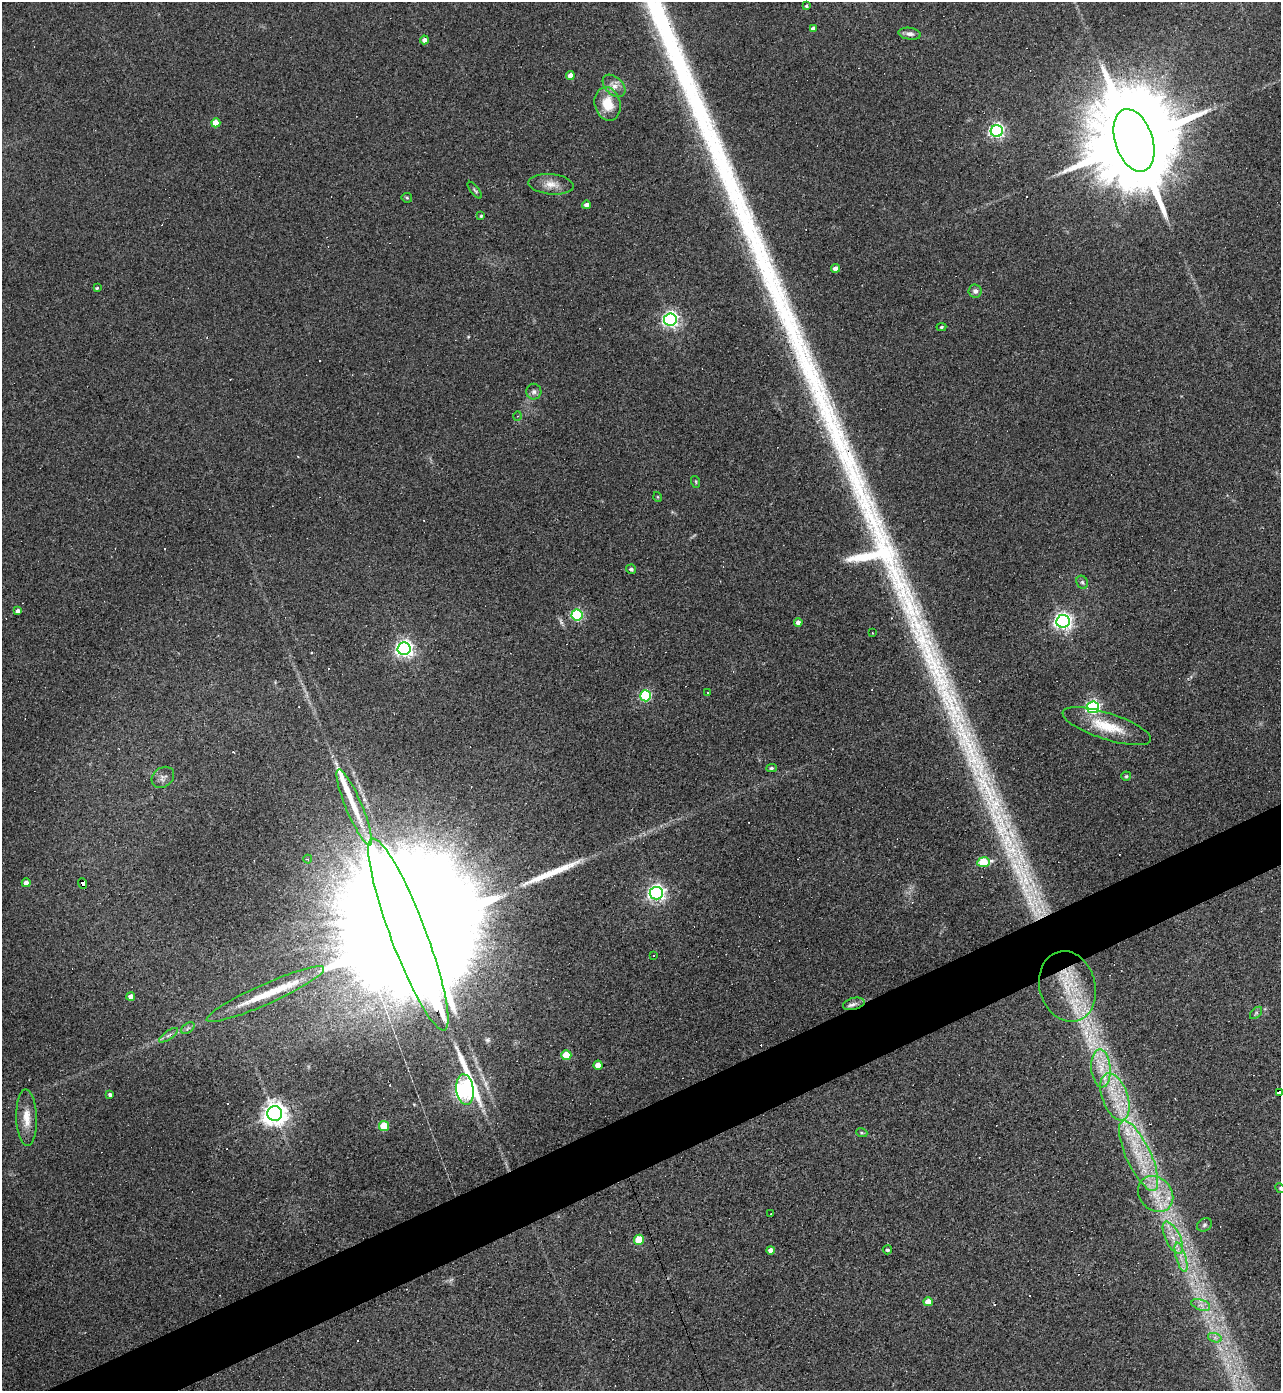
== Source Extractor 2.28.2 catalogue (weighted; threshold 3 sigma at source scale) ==
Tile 7 of 4 x 4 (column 3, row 2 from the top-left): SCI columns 2705-3983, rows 2778-4166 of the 5540 x 5554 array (HDU 1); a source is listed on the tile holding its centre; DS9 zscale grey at full resolution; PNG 1283 x 1393 px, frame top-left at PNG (2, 2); each listed source drawn as its Kron ellipse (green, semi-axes under 4 px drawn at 4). Shown black and unused: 4% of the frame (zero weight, under 3 of 4 exposures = <1% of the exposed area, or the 3 px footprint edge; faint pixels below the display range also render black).
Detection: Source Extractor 2.28.2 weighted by HDU 2 'WHT'; one run over the whole footprint, this tile lists its part. Background 0.067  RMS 0.0076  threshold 0.0344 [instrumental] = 3 sigma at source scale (4.5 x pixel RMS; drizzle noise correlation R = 1.50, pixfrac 1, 0.05/0.05 arcsec/px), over >= 5 px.
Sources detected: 114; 3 too faint to see at this stretch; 1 inside a brighter object's white glare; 24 cosmic-ray / hot-pixel residue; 2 long thin detections or spike segments (spike, bleed or trail) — neither listed nor drawn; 6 inside a brighter listed object's ellipse — not listed separately; the other 78 listed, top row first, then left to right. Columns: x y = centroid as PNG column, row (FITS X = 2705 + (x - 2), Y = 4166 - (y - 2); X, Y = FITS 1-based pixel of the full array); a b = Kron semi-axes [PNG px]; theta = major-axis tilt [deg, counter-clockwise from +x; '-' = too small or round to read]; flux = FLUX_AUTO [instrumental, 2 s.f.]
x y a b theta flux
806 6 4 4 - 1.2
813 28 4 4 - 2.8
910 34 11 6 -8 3.3
424 40 4 4 - 4
570 75 4 4 - 6.7
614 86 13 8 -44 5.8
607 104 17 13 -77 18
216 123 4 4 - 15
997 131 6 6 - 200
1134 140 32 19 -72 23000
551 184 23 10 -5 8.7
475 190 10 3 -52 1.2
407 198 5 5 - 0.88
586 205 4 4 - 3
481 216 3 3 - 0.91
836 268 4 4 - 4.8
97 288 3 3 - 1
975 291 6 6 - 2.8
670 319 6 6 - 250
941 327 5 4 - 1.2
534 392 8 7 - 2.6
518 416 5 3 - 0.68
696 482 6 3 -72 0.91
658 497 5 3 - 0.61
631 569 5 4 - 1.9
1082 582 7 5 -63 1.5
18 611 4 3 - 2.5
577 615 5 5 - 85
1063 621 7 6 - 300
798 622 4 4 - 3.4
872 633 2 2 - 0.57
404 649 6 6 - 300
707 692 3 3 - 9.1
646 696 5 5 - 85
1093 707 6 6 - 160
1107 726 46 13 -18 26
771 768 5 4 - 1.4
1126 776 5 4 - 1
163 777 12 9 37 3.7
354 807 41 8 -67 17
308 859 4 4 - 0.84
983 862 6 5 - 39
26 883 4 4 - 4
82 883 5 3 - 140
656 893 6 6 - 310
408 935 102 18 -69 110000
654 955 2 2 - 0.67
1067 986 36 28 -74 47
265 994 64 10 24 32
131 996 4 4 - 4.8
854 1004 11 6 14 3.1
1256 1013 7 4 46 1.3
188 1028 7 4 35 1.7
168 1035 11 3 35 1.7
566 1055 5 5 - 21
598 1065 4 4 - 6.9
1101 1068 19 9 -86 14
465 1090 15 8 -84 440
1279 1092 4 4 - 38
110 1095 4 3 - 1.9
1115 1097 24 13 -70 23
275 1113 7 7 - 770
27 1118 28 10 -88 12
384 1126 5 5 - 25
862 1133 5 3 - 0.91
1139 1156 38 12 -65 32
1280 1188 5 4 - 0.98
1156 1194 19 16 -48 19
771 1213 2 2 - 0.42
1204 1225 8 6 33 1.9
1173 1237 17 7 -64 9.3
639 1240 5 5 - 24
770 1250 4 4 - 3.7
887 1250 5 4 - 1.3
1181 1257 15 5 -73 6
928 1302 4 4 - 7.7
1201 1305 10 5 -18 3.4
1215 1338 7 4 -19 2.1
Overlapping masked pixels (flux is a lower limit): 4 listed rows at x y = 82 883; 1067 986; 854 1004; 1279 1092
Isophote crosses this tile's border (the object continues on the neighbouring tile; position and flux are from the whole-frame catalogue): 2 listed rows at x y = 1279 1092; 1280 1188
Unlisted compact peaks at least as high as the median listed source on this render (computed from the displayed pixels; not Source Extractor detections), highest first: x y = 864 559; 929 655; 863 505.